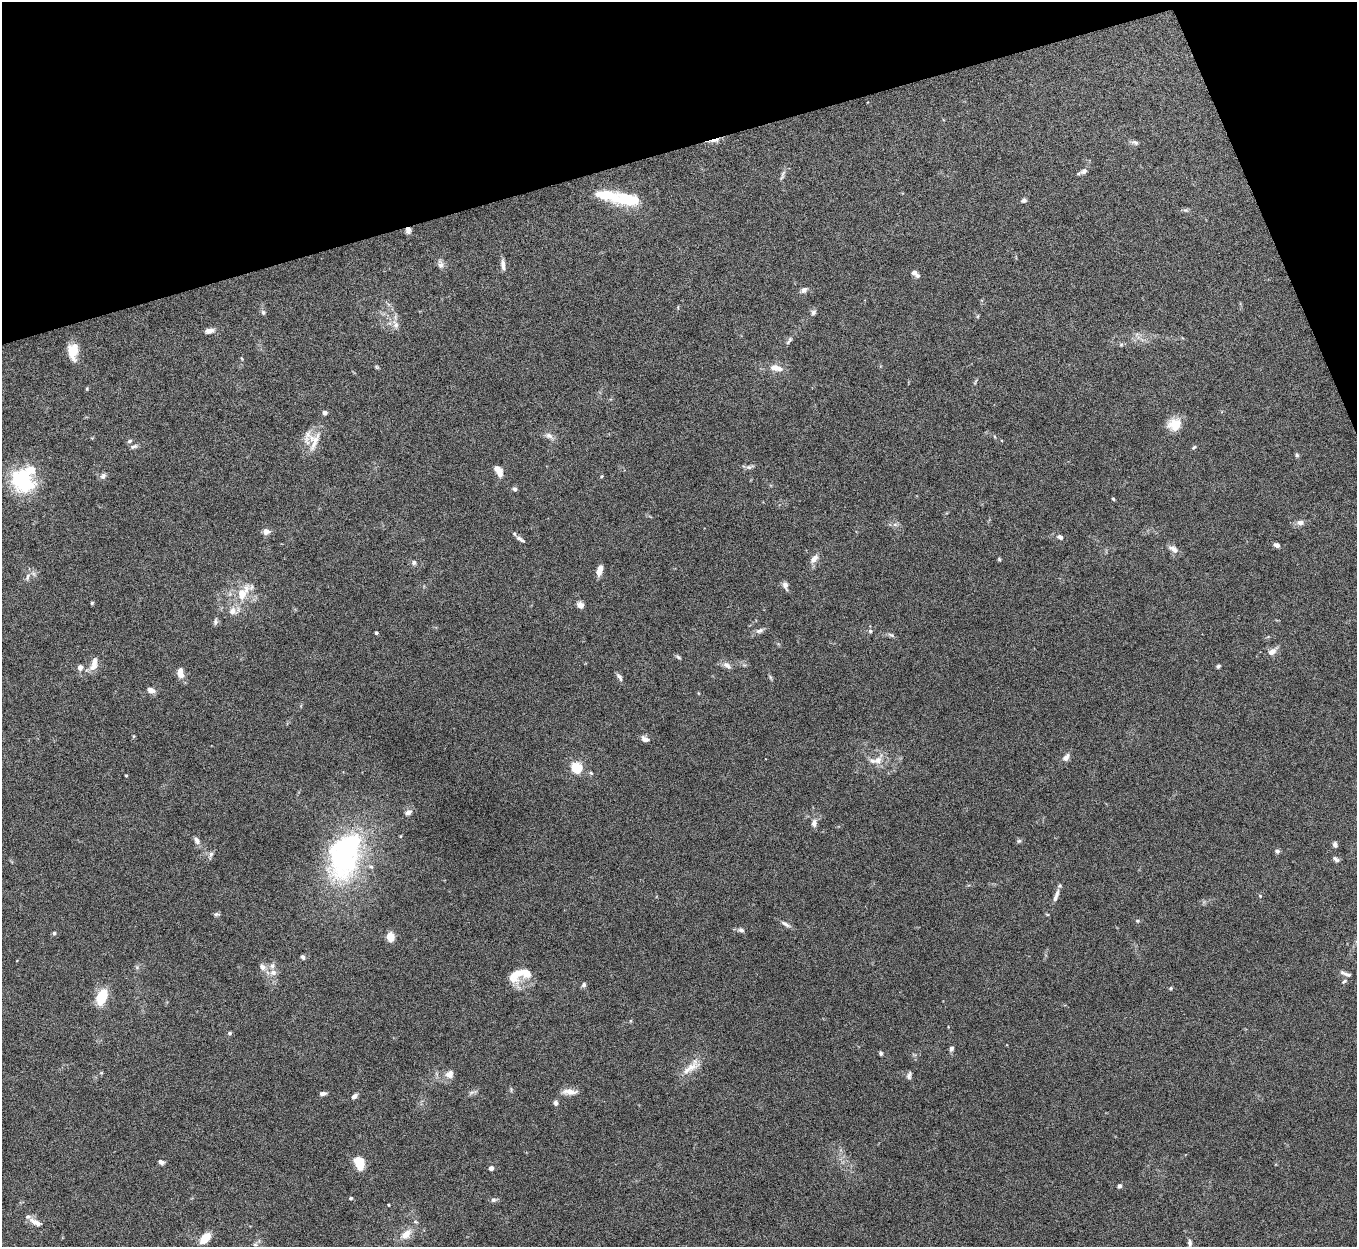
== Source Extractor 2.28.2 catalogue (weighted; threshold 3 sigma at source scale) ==
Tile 3 of 4 x 4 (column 3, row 1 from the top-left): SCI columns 2711-4065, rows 3885-5129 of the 5423 x 5406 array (HDU 1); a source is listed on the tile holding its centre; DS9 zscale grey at full resolution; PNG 1359 x 1249 px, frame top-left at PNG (2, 2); no overlay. Shown black and unused: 14% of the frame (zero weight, under 5 of 10 exposures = <1% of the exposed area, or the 3 px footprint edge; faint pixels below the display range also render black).
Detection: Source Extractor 2.28.2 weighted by HDU 2 'WHT'; one run over the whole footprint, this tile lists its part. Background 0.147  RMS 0.0057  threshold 0.0234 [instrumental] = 3 sigma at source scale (4.09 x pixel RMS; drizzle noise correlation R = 1.36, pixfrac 0.8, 0.05/0.05 arcsec/px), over >= 5 px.
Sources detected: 136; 1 inside a brighter object's white glare — not listed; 7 inside a brighter listed object's ellipse — not listed separately; the other 128 listed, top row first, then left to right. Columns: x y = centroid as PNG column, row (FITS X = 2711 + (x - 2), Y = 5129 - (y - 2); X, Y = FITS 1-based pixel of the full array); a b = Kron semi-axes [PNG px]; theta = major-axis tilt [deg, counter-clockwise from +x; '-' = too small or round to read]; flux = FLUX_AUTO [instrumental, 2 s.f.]
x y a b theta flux
714 140 17 4 10 2.7
1135 142 9 5 -19 1.6
1084 171 11 6 26 1.8
782 175 15 4 71 1.5
628 199 30 14 -4 20
1024 200 7 6 - 1.1
1185 210 8 4 -1 0.98
408 230 8 6 82 1.8
441 264 12 7 -81 2.2
503 265 14 5 -82 2.7
914 272 8 6 -6 1.5
804 290 10 7 42 1.8
263 312 6 6 - 1.2
813 312 8 6 61 1.4
978 316 6 3 71 0.56
395 324 13 7 -71 3.2
209 331 11 6 11 2.9
789 340 13 5 56 1.5
1121 345 6 5 - 0.8
73 351 17 10 89 8.7
377 367 5 5 - 0.6
776 368 18 8 -13 5.3
87 389 5 4 - 0.61
325 412 4 4 - 2.7
1174 424 16 14 21 8.3
549 435 11 7 -20 2.4
129 441 6 5 - 0.96
314 441 26 20 65 9.5
134 446 10 5 21 1.4
1194 447 6 3 44 0.71
1297 455 6 5 - 0.86
750 467 11 5 14 1.5
499 471 12 7 -61 4.8
103 476 9 7 51 1.6
602 476 4 4 - 0.56
23 481 30 24 -45 33
515 489 7 5 -16 0.94
1113 499 5 3 - 0.51
1300 522 10 7 3 2.3
895 525 7 4 0 1.2
266 531 8 7 - 2.7
1060 537 7 5 -18 1.8
520 539 12 4 -32 1.5
1277 545 6 5 - 1.8
1173 549 12 7 -32 3
814 559 14 7 50 3.2
999 559 4 4 - 0.69
414 562 7 6 - 1.2
599 571 11 5 74 4.5
27 577 11 5 71 1.7
785 585 11 6 -73 2.1
243 593 22 10 47 13
92 603 4 4 - 0.7
580 605 8 6 -32 2.8
232 611 11 10 - 3.9
215 622 9 6 80 1.3
759 631 12 6 22 2
870 631 5 5 - 0.94
376 633 4 3 - 0.79
891 635 9 5 -30 1.1
1272 651 12 7 32 3.1
678 657 7 4 -28 0.92
94 664 17 7 77 4.8
727 665 13 7 -38 2.5
1218 666 5 4 - 0.91
80 667 5 5 - 2.9
180 673 12 7 -81 4.5
619 677 12 5 -58 1.5
770 677 7 4 -71 0.8
151 690 10 7 -23 2.4
698 693 5 3 - 0.4
133 736 5 4 - 0.55
645 739 9 6 -25 2.5
1066 757 11 7 55 2.4
878 760 13 9 29 4.8
577 767 5 5 - 45
591 773 6 4 -45 0.75
126 775 3 3 - 0.58
408 812 9 6 27 2.2
814 823 10 7 88 2.4
197 841 11 6 -61 2.1
1019 841 6 5 - 0.87
1335 844 7 6 - 1.4
1277 851 6 5 - 1.3
211 854 8 6 75 1.4
344 855 65 40 73 92
1336 859 9 5 -35 1.5
1056 895 19 5 70 2.9
1260 896 5 4 - 0.54
216 914 7 5 -7 1
1137 921 5 4 - 0.66
785 924 16 5 -29 1.9
741 930 8 6 -9 1.4
54 933 4 4 - 1
390 936 7 6 - 9
303 957 6 4 -67 0.99
263 967 10 8 -41 2.5
273 972 8 8 - 2.9
516 974 21 13 48 9.4
1345 974 15 5 -22 1.9
1344 981 8 4 33 0.87
584 985 6 5 - 1.3
1171 988 4 4 - 0.73
102 997 18 9 67 15
230 1033 5 4 - 0.98
951 1049 6 5 - 1.5
881 1053 4 4 - 1
692 1067 23 11 37 7
449 1074 12 10 39 3.4
909 1075 10 5 76 1.4
570 1092 18 7 -3 4.2
323 1093 7 4 9 1.6
471 1093 7 4 20 1.2
354 1096 8 5 40 1.7
555 1103 7 5 -84 1.4
161 1162 6 4 -30 1.9
359 1163 13 9 -73 10
491 1168 4 4 - 2.6
1119 1186 5 4 - 1.2
351 1198 4 4 - 0.57
493 1200 8 6 13 1.3
389 1205 4 2 - 0.37
35 1222 17 7 -29 4.1
416 1222 6 3 -18 0.64
406 1234 13 9 39 5.9
205 1238 11 7 47 10
255 1244 6 4 -1 0.83
1190 1244 17 5 -86 2.5
Overlapping masked pixels (flux is a lower limit): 2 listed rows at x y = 714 140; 408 230
Isophote crosses this tile's border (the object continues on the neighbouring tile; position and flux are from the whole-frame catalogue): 1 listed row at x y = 1190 1244